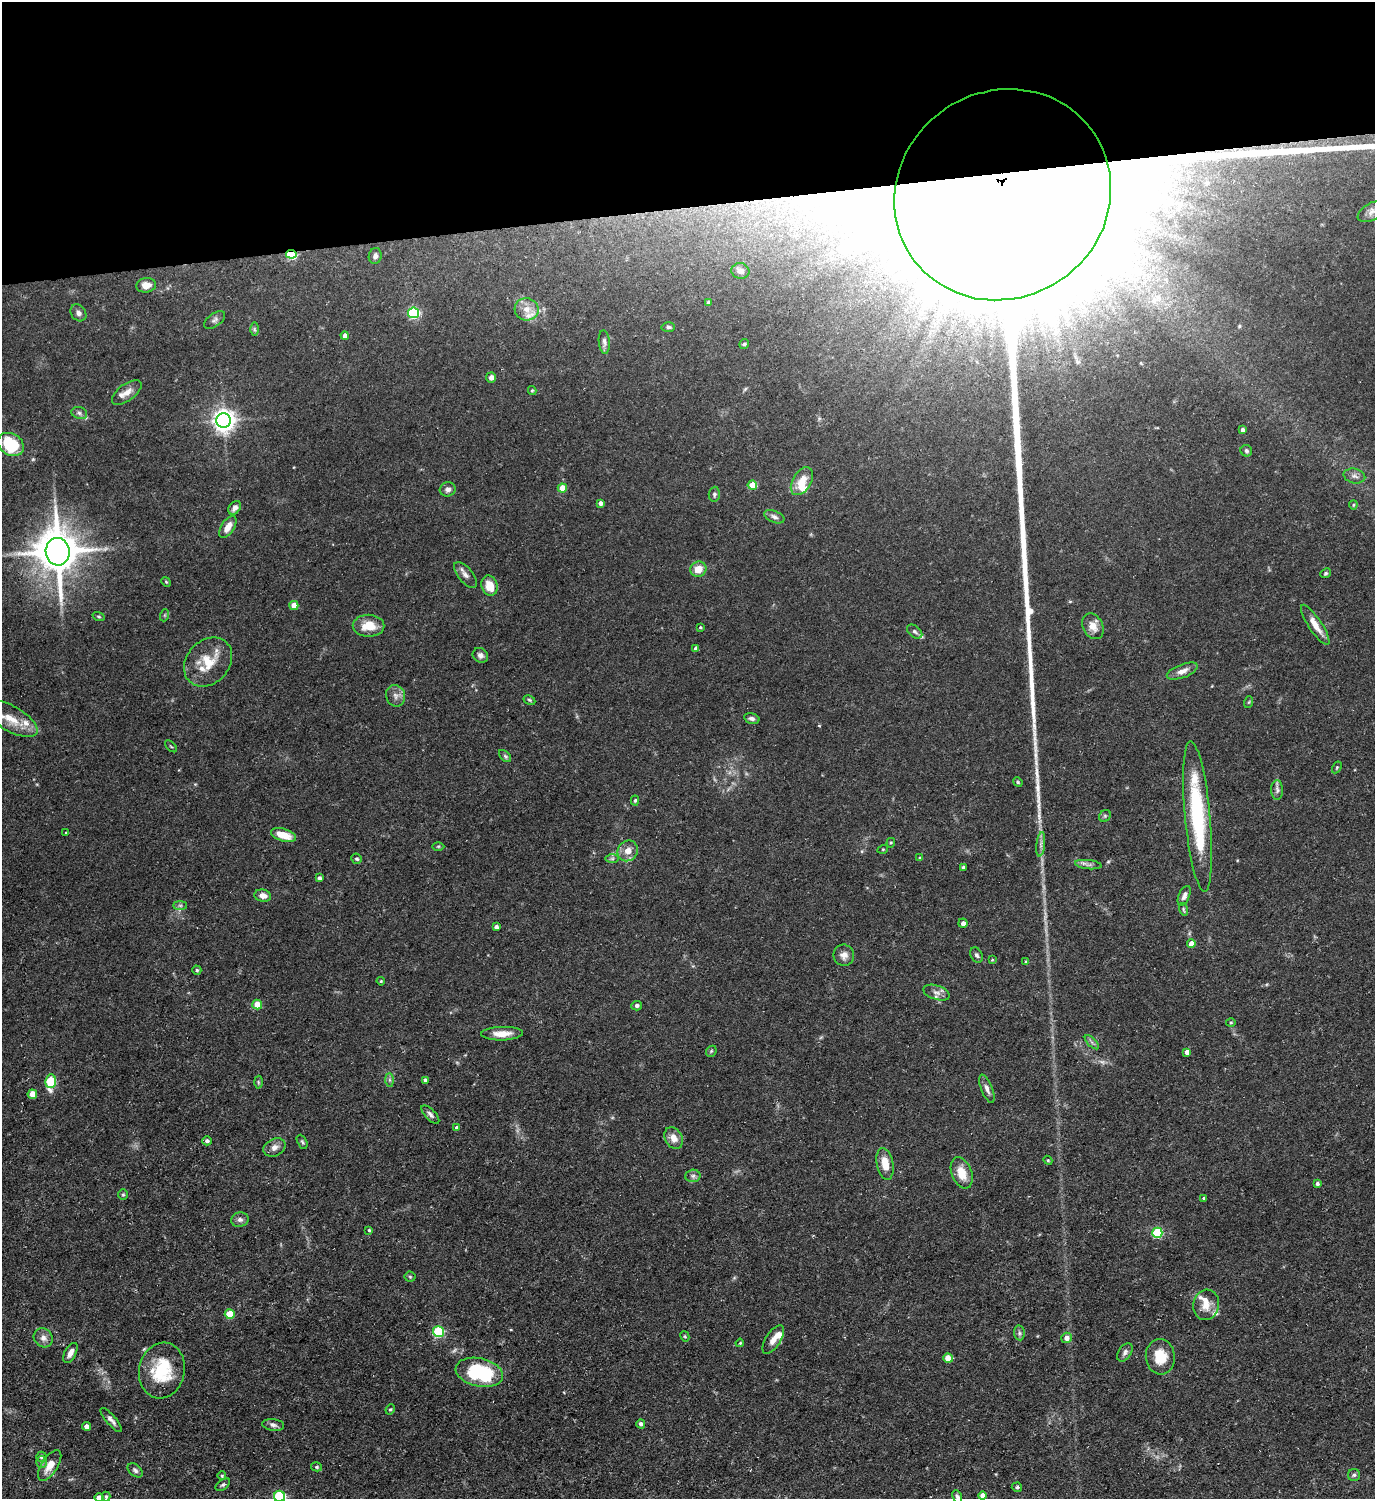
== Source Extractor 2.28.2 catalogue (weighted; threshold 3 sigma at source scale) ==
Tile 2 of 3 x 3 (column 2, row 1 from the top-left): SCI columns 1599-2971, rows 2996-4492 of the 4469 x 4492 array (HDU 1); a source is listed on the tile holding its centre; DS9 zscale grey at full resolution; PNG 1377 x 1501 px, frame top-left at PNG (2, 2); each listed source drawn as its Kron ellipse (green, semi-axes under 4 px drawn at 4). Shown black and unused: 14% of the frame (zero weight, under 3 of 5 exposures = <1% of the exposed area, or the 3 px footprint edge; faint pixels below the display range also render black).
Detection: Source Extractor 2.28.2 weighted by HDU 2 'WHT'; one run over the whole footprint, this tile lists its part. Background 0.0577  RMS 0.004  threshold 0.0178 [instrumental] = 3 sigma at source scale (4.5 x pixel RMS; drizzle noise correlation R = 1.50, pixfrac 1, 0.05/0.05 arcsec/px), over >= 5 px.
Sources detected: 169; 1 too faint to see at this stretch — neither listed nor drawn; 11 inside a brighter listed object's ellipse — not listed separately; the other 157 listed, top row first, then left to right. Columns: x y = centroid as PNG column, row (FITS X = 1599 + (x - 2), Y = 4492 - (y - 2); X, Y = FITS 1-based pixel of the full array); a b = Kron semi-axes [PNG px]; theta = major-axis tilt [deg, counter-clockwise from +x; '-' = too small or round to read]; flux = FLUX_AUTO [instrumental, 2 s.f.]
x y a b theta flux
1003 195 110 103 34 32000
1372 211 16 8 29 2.4
291 254 5 4 - 27
375 256 8 6 80 1.8
740 271 9 8 - 1.9
146 285 10 7 8 3.8
708 303 4 4 - 1.2
527 309 12 11 - 4
78 313 9 7 -52 1.6
414 313 5 5 - 40
215 320 12 6 37 1.4
668 327 7 4 -3 0.87
254 329 6 4 -89 0.66
345 336 4 4 - 2.5
604 342 12 5 -84 1.3
744 344 5 5 - 0.55
491 377 5 5 - 1.8
532 390 4 4 - 0.41
127 392 17 8 37 3
79 413 8 6 -18 1.1
224 420 7 7 - 300
1242 430 4 3 - 1.3
11 444 14 10 -32 21
1246 451 6 5 - 0.85
1354 476 11 7 -13 1.7
802 481 15 9 59 5.2
752 485 5 4 - 9.2
562 488 4 4 - 6.5
448 489 8 7 - 1.5
714 494 7 5 86 0.88
600 503 4 4 - 1.5
1353 505 4 4 - 0.44
235 508 8 5 53 1.7
774 517 10 6 -22 1.3
228 527 12 6 57 3.7
58 552 14 12 -81 1400
698 569 8 7 - 4.9
1325 573 5 4 - 0.64
466 575 15 7 -50 2.1
166 582 5 4 - 0.44
490 586 10 8 -71 5.9
294 605 4 4 - 5.2
165 615 6 4 71 0.45
99 616 6 4 -19 0.54
1315 625 23 6 -56 4.9
369 626 16 11 -1 7.4
1093 626 13 10 -62 3.9
700 627 3 3 - 0.44
915 632 8 5 -38 1
696 648 4 4 - 1.2
480 655 8 7 - 1.5
208 662 27 21 47 11
1182 671 16 6 21 2.9
396 696 11 9 -69 2.1
529 700 6 4 -27 0.5
1249 702 6 3 71 0.42
11 719 30 12 -30 8.9
752 719 8 5 -13 1.2
171 746 7 3 -44 0.39
505 756 7 4 -45 0.72
1337 767 6 4 59 0.43
1018 782 5 4 - 0.44
1277 790 10 6 -89 1.2
635 800 5 4 - 0.73
1105 816 6 5 - 0.63
1198 816 75 12 -85 40
66 833 3 3 - 0.33
283 835 13 6 -17 6.9
891 843 5 4 - 0.45
1041 844 12 4 84 1.4
438 846 6 4 1 0.46
883 849 5 3 - 0.35
628 851 11 10 - 3.9
920 858 4 4 - 0.72
357 859 5 4 - 0.69
612 859 7 4 0 0.8
1088 865 13 4 -6 1.4
963 867 3 3 - 0.79
319 878 4 3 - 0.94
263 896 8 6 -13 2.3
1184 896 10 5 66 1.6
180 905 7 4 0 0.85
1183 909 6 4 -74 0.55
963 923 4 4 - 1.5
496 927 4 4 - 1.4
1191 944 4 4 - 4.1
844 955 10 10 - 2.5
976 955 8 6 -60 1.1
992 960 4 2 - 0.3
1026 962 4 3 - 0.42
197 970 4 4 - 0.62
381 981 4 3 - 0.41
937 993 14 7 -18 2.1
257 1005 5 5 - 6.6
637 1006 5 4 - 0.93
1231 1022 5 3 - 0.46
502 1034 21 7 2 4.4
1092 1042 9 3 -45 0.85
711 1051 6 5 - 0.57
1187 1052 4 4 - 2.2
390 1080 7 4 -89 0.78
425 1080 4 4 - 0.94
51 1081 7 5 82 25
258 1082 6 4 -89 0.55
987 1089 15 5 -68 1.9
32 1094 5 4 - 6.6
430 1114 12 5 -47 1.3
457 1128 4 4 - 1.2
674 1138 11 8 -60 3.4
207 1141 5 4 - 1.1
302 1142 7 4 -63 0.65
274 1147 11 8 28 2.3
1048 1160 4 4 - 0.46
885 1164 16 8 -79 6.4
962 1173 16 10 -69 6.4
693 1176 7 6 - 1.2
1317 1184 3 3 - 0.94
123 1195 5 5 - 0.56
1204 1198 4 3 - 0.6
240 1220 9 7 12 1.4
369 1230 3 3 - 0.46
1157 1233 5 5 - 30
410 1277 5 5 - 0.52
1206 1305 15 13 78 5.1
230 1314 5 5 - 10
439 1332 5 5 - 34
1019 1333 7 5 -82 0.92
685 1336 5 4 - 0.45
43 1338 10 9 - 2.4
1066 1338 5 5 - 2.3
773 1339 16 7 58 2.9
740 1343 4 3 - 0.4
1125 1352 10 6 56 1.2
70 1353 11 5 62 2.3
1160 1357 18 14 -85 8.3
948 1358 5 4 - 5.6
162 1370 28 22 78 19
479 1372 24 14 -13 30
390 1409 5 4 - 0.52
111 1420 15 5 -49 1.7
641 1424 4 4 - 1.2
273 1425 11 6 -7 1.4
86 1426 4 4 - 1.8
41 1457 5 5 - 0.84
42 1462 6 5 - 0.82
50 1465 17 8 58 4.8
317 1467 5 4 - 0.57
135 1470 9 5 -41 1
1354 1475 6 6 - 0.87
222 1476 4 4 - 0.54
223 1485 8 5 36 0.76
1017 1487 5 4 - 0.74
280 1496 6 5 - 44
983 1496 4 4 - 2.9
106 1497 5 4 - 0.6
957 1497 7 4 -67 1
99 1498 4 4 - 2.6
Overlapping masked pixels (flux is a lower limit): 3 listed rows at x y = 1003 195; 291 254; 58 552
Isophote crosses this tile's border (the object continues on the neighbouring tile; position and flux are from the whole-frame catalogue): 6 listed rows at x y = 1003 195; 1372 211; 11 719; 280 1496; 957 1497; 99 1498